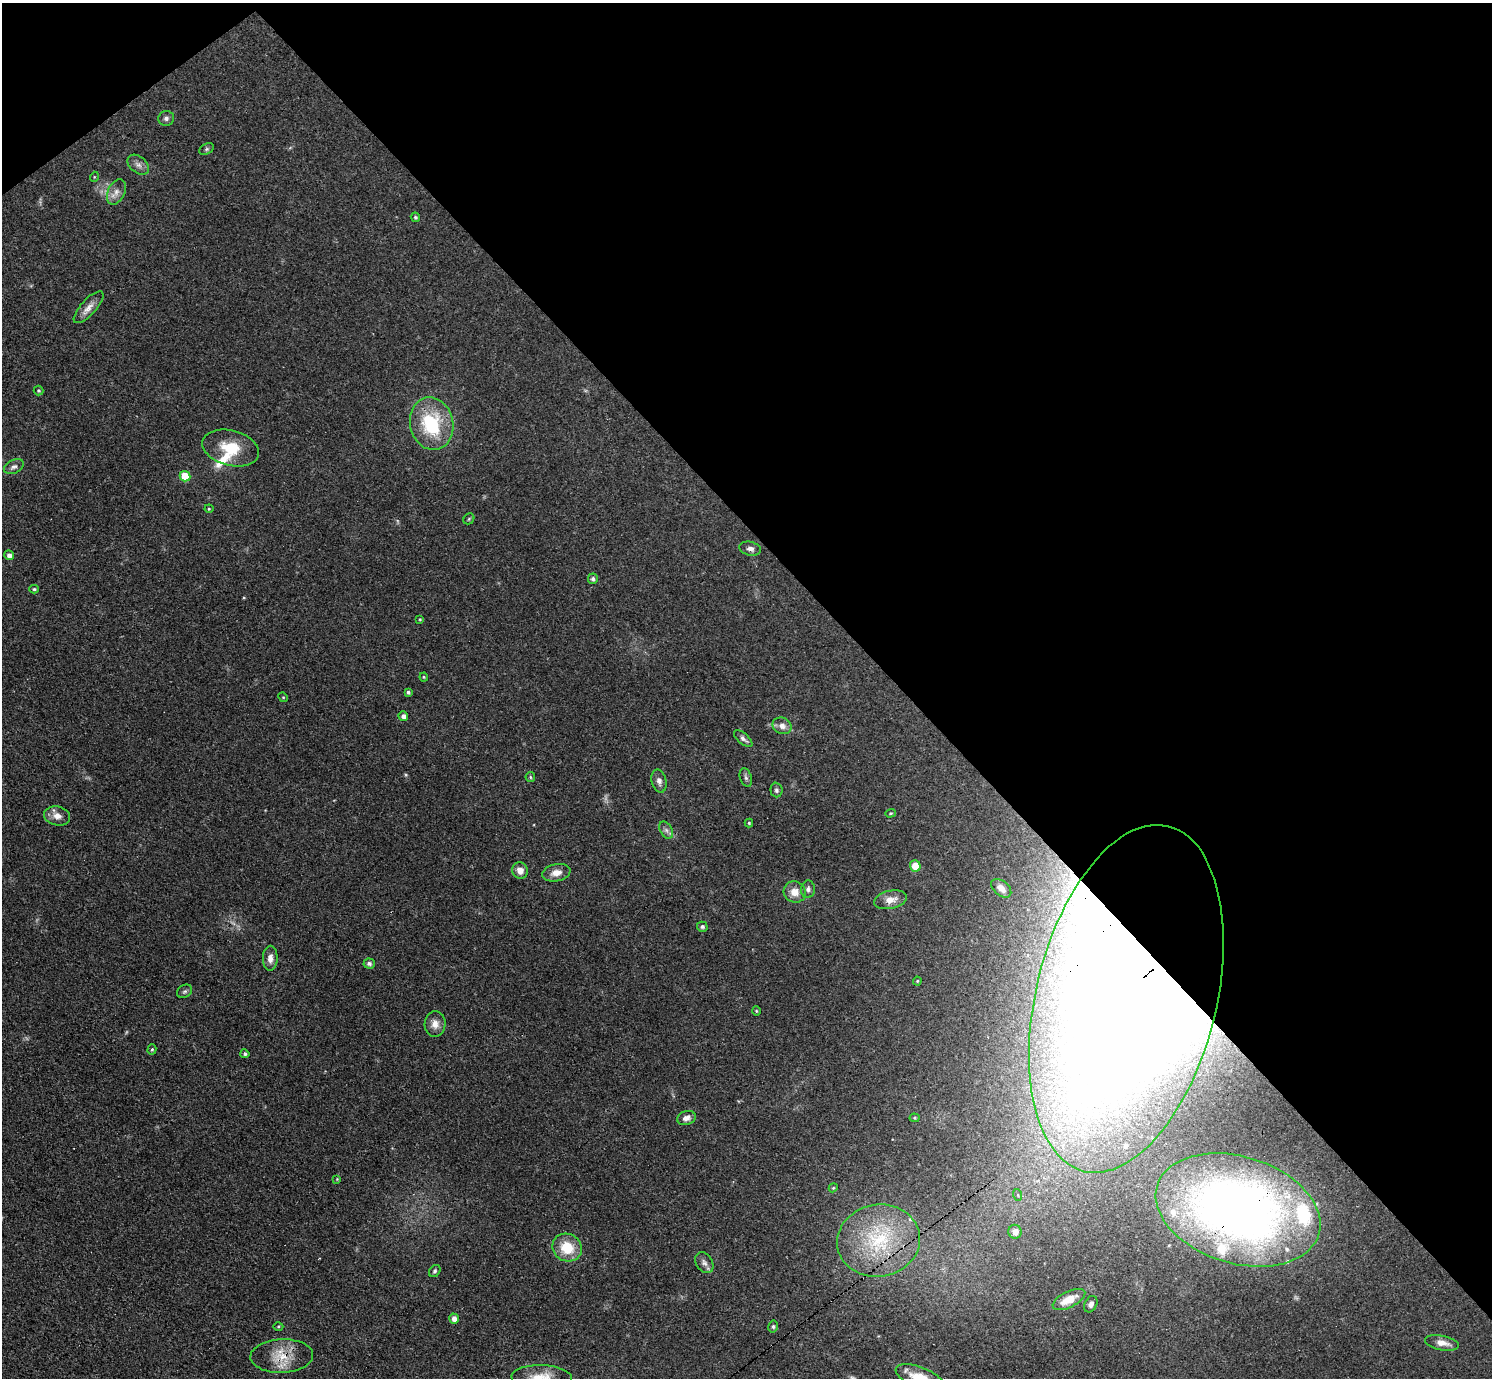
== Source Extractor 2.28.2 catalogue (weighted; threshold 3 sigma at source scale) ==
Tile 3 of 4 x 4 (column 3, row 1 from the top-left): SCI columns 3042-4531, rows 4457-5832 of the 6126 x 6131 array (HDU 1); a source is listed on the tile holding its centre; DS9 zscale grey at full resolution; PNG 1494 x 1380 px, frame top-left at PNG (2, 3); each listed source drawn as its Kron ellipse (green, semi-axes under 4 px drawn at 4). Shown black and unused: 41% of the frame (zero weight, under 3 of 4 exposures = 1% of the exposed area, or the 3 px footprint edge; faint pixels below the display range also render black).
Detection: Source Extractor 2.28.2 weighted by HDU 2 'WHT'; one run over the whole footprint, this tile lists its part. Background 0.0708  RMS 0.006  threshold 0.0268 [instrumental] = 3 sigma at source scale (4.5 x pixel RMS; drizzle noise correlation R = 1.50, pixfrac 1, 0.05/0.05 arcsec/px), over >= 5 px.
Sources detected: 77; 7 inside a brighter listed object's ellipse — not listed separately; the other 70 listed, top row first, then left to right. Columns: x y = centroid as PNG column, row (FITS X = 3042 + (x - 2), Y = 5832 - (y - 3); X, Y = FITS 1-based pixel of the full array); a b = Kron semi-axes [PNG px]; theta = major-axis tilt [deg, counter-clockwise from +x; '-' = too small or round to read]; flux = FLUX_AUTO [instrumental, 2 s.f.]
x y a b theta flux
166 118 8 7 - 1.8
207 149 8 5 27 1.1
138 165 12 8 -38 3
94 177 5 3 - 0.53
116 192 13 8 65 4
415 217 5 4 - 0.86
89 307 20 7 47 4.7
39 391 5 5 - 0.81
432 424 26 21 -77 39
231 448 29 17 -15 17
14 467 10 6 23 2.2
185 476 5 5 - 16
209 509 4 4 - 0.57
469 519 6 5 - 0.78
750 549 11 7 -12 2.6
9 555 5 4 - 1.9
593 579 5 5 - 1.5
34 589 5 4 - 0.9
420 619 4 3 - 0.59
424 677 4 4 - 0.6
408 692 4 3 - 1.1
283 697 5 4 - 0.58
403 716 5 4 - 2.4
782 726 10 8 -24 3.6
743 739 11 5 -41 1.9
530 777 5 4 - 0.82
746 777 9 5 -72 1.4
659 781 12 7 -75 3
776 790 7 6 - 1.5
890 813 5 4 - 0.72
57 816 13 9 -12 4.7
749 823 4 4 - 0.76
666 830 9 6 -60 2
915 866 5 5 - 9.8
520 870 8 8 - 4.5
556 873 14 8 11 5.1
1001 888 11 7 -40 4.6
808 889 9 7 89 2
795 892 11 10 - 6.2
890 900 16 9 13 5.9
702 927 5 5 - 1.3
270 958 12 7 89 3.9
369 963 5 5 - 1.8
917 981 4 4 - 0.65
185 991 8 6 30 1.3
1126 999 177 90 76 1300
756 1011 4 4 - 0.65
435 1024 13 10 85 4.6
152 1049 5 4 - 0.82
245 1054 4 4 - 1.3
686 1118 9 7 19 3.4
915 1118 5 4 - 0.75
337 1179 4 4 - 0.52
833 1188 4 3 - 0.56
1018 1195 6 4 -72 0.78
1238 1210 84 53 -17 380
1015 1232 7 6 - 4.7
879 1241 41 36 11 50
567 1248 15 13 -29 16
704 1263 11 8 -57 2.5
435 1271 6 5 - 1
1069 1299 18 8 26 9.9
1091 1304 9 6 62 2.1
454 1319 5 4 - 3
278 1326 5 3 - 0.57
773 1327 6 5 - 1.1
1442 1343 17 7 -10 4.5
282 1356 31 17 2 15
542 1377 30 12 -2 10
920 1378 26 10 -22 13
Overlapping masked pixels (flux is a lower limit): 4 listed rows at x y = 1126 999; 1238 1210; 879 1241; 282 1356
Isophote crosses this tile's border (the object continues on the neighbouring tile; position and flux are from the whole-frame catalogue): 2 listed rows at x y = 542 1377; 920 1378